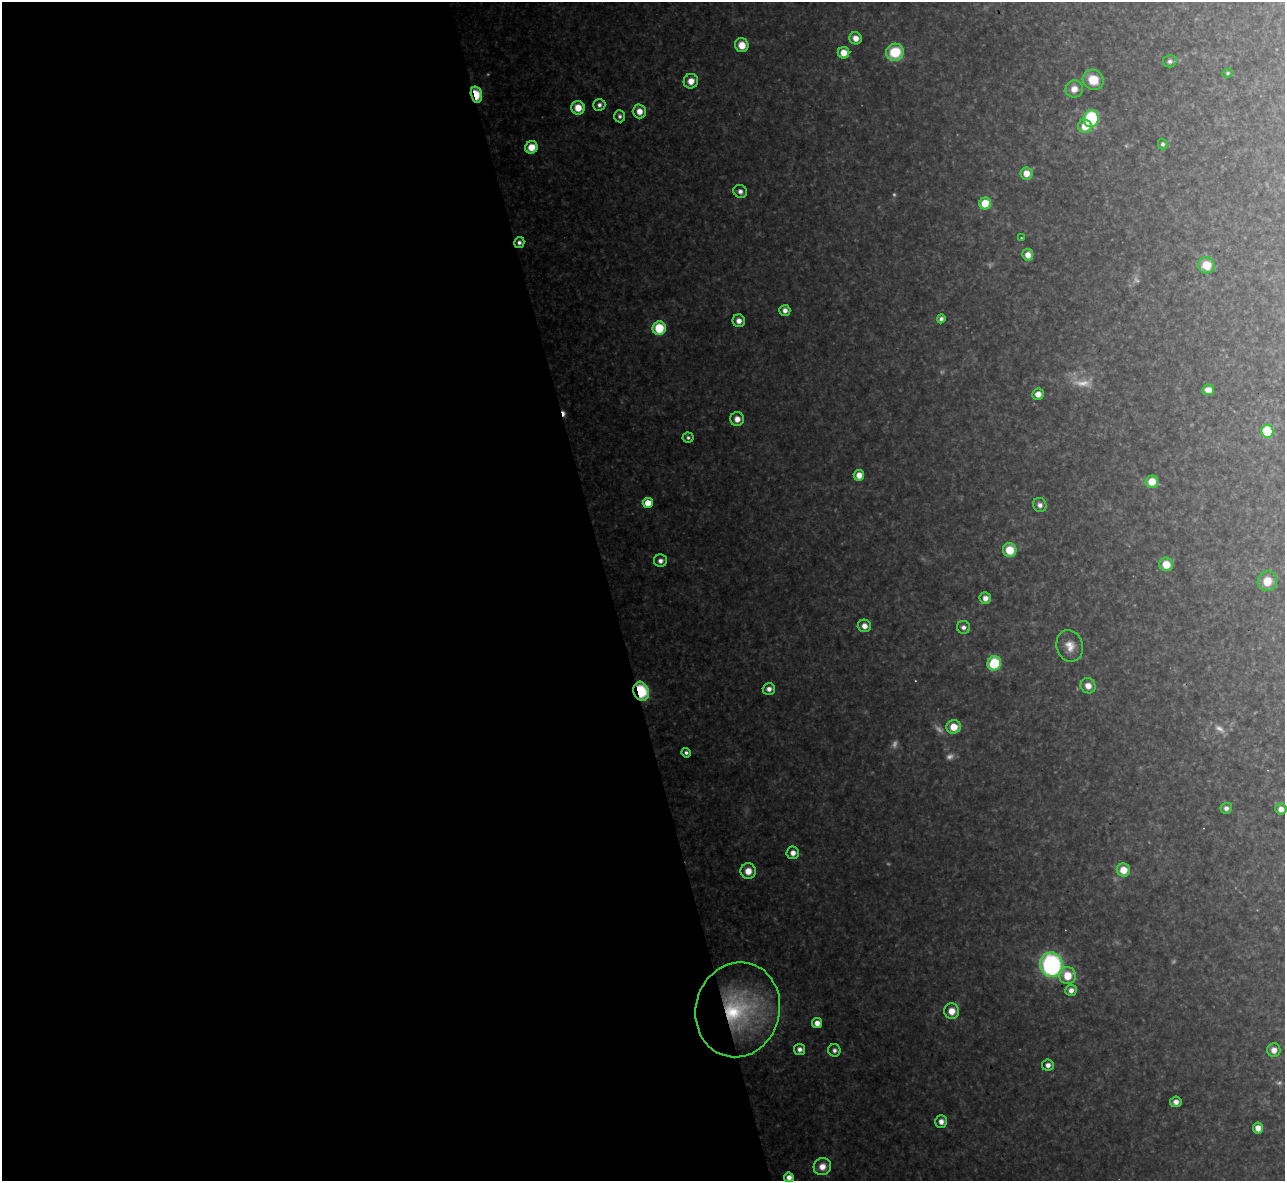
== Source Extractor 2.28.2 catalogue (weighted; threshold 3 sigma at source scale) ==
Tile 9 of 4 x 4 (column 1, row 3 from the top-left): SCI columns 1-1283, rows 1321-2499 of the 5133 x 5115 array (HDU 1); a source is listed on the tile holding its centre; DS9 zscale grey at full resolution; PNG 1287 x 1183 px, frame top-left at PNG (2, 2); each listed source drawn as its Kron ellipse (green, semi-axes under 4 px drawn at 4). Shown black and unused: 47% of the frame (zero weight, under 3 of 4 exposures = <1% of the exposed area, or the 3 px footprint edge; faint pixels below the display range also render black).
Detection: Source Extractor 2.28.2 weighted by HDU 2 'WHT'; one run over the whole footprint, this tile lists its part. Background 0.314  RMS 0.019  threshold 0.0867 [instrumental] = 3 sigma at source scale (4.5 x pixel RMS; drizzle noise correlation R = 1.50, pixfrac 1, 0.05/0.05 arcsec/px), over >= 5 px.
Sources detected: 87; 14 too faint to see at this stretch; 1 cosmic-ray / hot-pixel residue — neither listed nor drawn; the other 72 listed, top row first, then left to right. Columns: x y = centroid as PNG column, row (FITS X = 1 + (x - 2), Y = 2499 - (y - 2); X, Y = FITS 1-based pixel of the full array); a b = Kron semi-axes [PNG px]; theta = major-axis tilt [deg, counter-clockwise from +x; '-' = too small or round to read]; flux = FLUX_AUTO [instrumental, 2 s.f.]
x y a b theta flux
855 38 6 6 - 19
742 45 7 6 - 33
895 52 9 8 - 97
844 53 6 5 - 29
1170 61 7 6 - 7.5
1227 73 5 4 - 3.6
1093 80 11 9 -32 47
691 81 7 7 - 23
1074 89 9 8 - 21
476 95 8 5 -76 97
599 105 6 5 - 7.7
578 108 7 6 - 36
639 111 7 6 - 22
620 116 6 5 - 5.7
1091 118 8 7 - 210
1085 126 7 7 - 32
1163 144 5 4 - 4.9
531 147 6 6 - 37
1026 173 6 6 - 27
740 191 7 6 - 10
985 204 6 6 - 67
1021 238 2 2 - 2
519 243 5 5 - 7.5
1028 255 6 5 - 21
1206 265 8 8 - 46
785 310 5 5 - 11
941 319 4 4 - 6.8
739 321 6 6 - 16
659 328 7 6 - 82
1208 390 6 5 - 22
1038 394 6 5 - 17
737 419 7 7 - 17
1267 431 6 6 - 100
688 438 5 5 - 4.8
859 475 5 5 - 24
1152 482 6 6 - 38
648 503 5 5 - 44
1040 505 7 6 - 10
1010 550 7 7 - 52
660 561 6 6 - 11
1166 564 7 6 - 38
1267 581 10 9 - 35
985 598 6 5 - 15
864 626 6 6 - 16
963 627 6 6 - 9.3
1070 646 16 13 -72 27
994 663 7 7 - 100
1088 686 8 7 - 21
769 689 6 5 - 11
641 691 9 7 -71 120
954 727 7 7 - 38
686 753 5 4 - 5.9
1226 808 6 5 - 8.7
1281 809 6 5 - 14
793 853 6 6 - 15
1123 870 6 6 - 37
748 871 8 7 - 25
1051 965 12 11 - 400
1067 976 8 8 - 46
1071 990 6 5 - 13
738 1010 48 42 76 300
952 1011 8 7 - 27
817 1023 5 5 - 16
800 1049 5 5 - 9.5
834 1050 6 6 - 7.7
1274 1050 7 6 - 17
1048 1065 6 5 - 11
1176 1102 6 5 - 13
941 1122 6 6 - 14
1258 1128 5 5 - 20
822 1167 9 8 - 24
789 1177 5 4 - 14
Overlapping masked pixels (flux is a lower limit): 4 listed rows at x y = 476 95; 519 243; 641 691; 738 1010